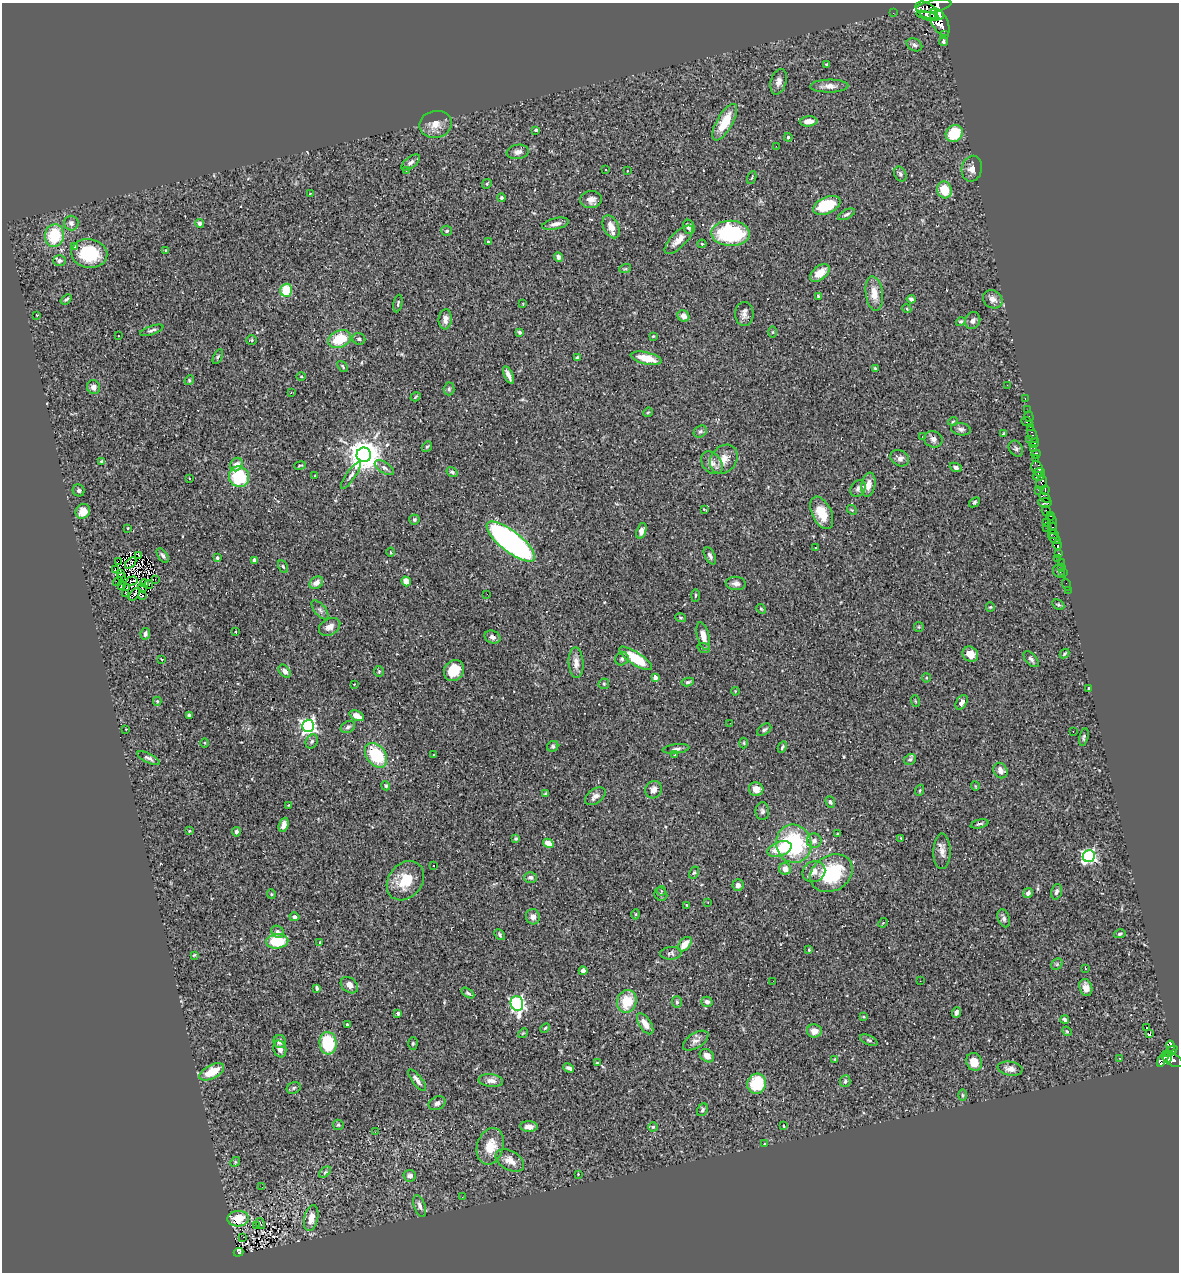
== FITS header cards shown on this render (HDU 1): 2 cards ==
NAXIS1  =                 1177
NAXIS2  =                 1270

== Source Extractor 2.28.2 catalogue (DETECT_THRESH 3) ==
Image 1177 x 1270 px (HDU 1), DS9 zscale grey, 1 PNG px = 1 image px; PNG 1181 x 1274 px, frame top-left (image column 1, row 1270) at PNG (2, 3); each listed source drawn as its Kron ellipse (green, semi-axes under 4 px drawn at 4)
Background 0.479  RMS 0.022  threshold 0.0662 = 3 sigma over >= 5 px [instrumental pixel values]
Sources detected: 371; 5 with non-positive FLUX_AUTO (blend fragments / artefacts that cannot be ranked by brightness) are neither listed nor drawn; the other 366 listed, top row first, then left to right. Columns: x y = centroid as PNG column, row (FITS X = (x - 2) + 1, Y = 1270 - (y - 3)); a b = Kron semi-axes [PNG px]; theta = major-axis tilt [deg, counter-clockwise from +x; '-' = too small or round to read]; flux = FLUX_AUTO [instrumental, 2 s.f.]
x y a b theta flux
934 6 18 6 11 1700
926 10 12 7 -32 2800
893 13 2 2 - 5.3
939 15 4 3 - 1100
928 16 12 4 -15 1200
940 22 15 8 -63 4900
944 34 3 3 - 75
944 41 4 3 - 3
914 45 8 6 -28 4.4
827 64 3 2 - 1.5
779 82 13 7 74 8.4
829 86 19 6 1 10
808 121 9 5 4 12
725 122 20 8 60 40
435 124 16 13 12 16
536 130 3 3 - 2.1
954 133 9 8 - 53
788 137 4 4 - 2.8
776 146 2 2 - 11
518 152 11 7 8 7.2
411 162 11 5 38 4.9
972 169 13 10 77 9.7
605 170 3 2 - 1.4
406 171 2 2 - 0.97
627 171 2 2 - 0.87
900 174 8 5 -64 3.7
752 178 7 2 69 1.4
487 184 5 4 - 1.9
944 190 8 7 - 37
310 194 4 2 - 0.94
501 198 4 4 - 2.2
591 200 11 8 3 9.5
827 205 14 8 23 59
847 214 9 4 27 3.5
71 223 7 7 - 5.7
200 223 4 4 - 4.2
556 224 14 5 12 8
611 227 12 7 -63 14
689 227 7 5 -69 5.6
447 231 5 5 - 3
731 233 19 12 -2 150
54 236 11 9 82 62
679 240 18 7 45 16
488 242 3 2 - 1.5
702 244 4 4 - 1.5
75 247 3 3 - 23
166 251 4 3 - 1.9
89 253 18 14 -10 76
558 257 5 4 - 4.5
59 261 6 5 - 3.7
625 269 6 3 18 1.7
820 273 11 6 38 20
286 290 6 6 - 47
874 294 17 8 -83 18
818 296 4 4 - 1.8
66 299 6 3 40 2.8
911 299 4 4 - 4
993 299 10 8 -33 7.6
398 303 9 3 78 2.5
523 304 4 2 - 0.95
907 309 4 3 - 1.3
744 314 12 9 -90 8.1
37 315 2 2 - 0.85
683 316 6 5 - 8.7
445 319 10 6 84 11
973 321 9 7 65 6.6
961 322 5 4 - 2.1
152 330 12 4 18 3.9
520 332 4 4 - 3.1
773 332 6 4 90 1.9
118 336 3 2 - 1.9
653 336 3 3 - 1.3
339 339 12 8 23 48
359 339 6 6 - 3.4
252 340 5 5 - 2
218 357 8 4 63 2.1
577 358 4 3 - 3.4
646 358 16 6 -13 30
342 366 6 3 -50 1.9
875 368 3 3 - 1.5
508 375 9 3 -67 7.6
301 376 5 3 - 1.4
189 380 5 4 - 1.8
1007 385 2 2 - 0.8
93 387 7 6 - 8.4
449 389 6 5 - 2.7
291 393 2 2 - 1.2
415 397 5 3 - 1.5
1025 399 3 2 - 12
1027 410 2 2 - 5.8
648 412 5 4 - 1.5
1029 416 5 2 - 18
953 421 5 3 - 1.3
1027 422 6 3 -25 74
1031 427 4 3 - 18
961 429 10 6 -9 4.8
700 431 7 5 35 3.3
1004 433 3 3 - 1.3
1032 434 9 3 -67 42
923 436 3 2 - 1.5
933 439 9 8 - 5.4
1030 439 3 2 - 15
1034 443 5 3 - 370
427 447 6 4 52 1.8
1016 449 8 6 -58 3.4
1034 449 3 3 - 310
1036 454 5 3 - 380
364 455 7 7 - 2900
900 458 10 7 -28 6.5
1036 458 3 2 - 46
724 459 16 12 50 17
101 462 3 3 - 2.2
712 463 13 9 -49 9.1
236 464 7 6 - 11
300 465 6 2 12 1.7
956 467 6 4 -24 4.6
384 468 11 5 -33 4.4
1037 469 8 5 -69 360
452 472 6 4 -34 3.1
1039 472 5 2 - 210
351 475 16 4 55 5.7
315 476 3 3 - 0.96
1038 476 5 4 - 630
239 477 10 10 - 75
189 478 3 2 - 1.3
1042 483 7 5 77 380
868 485 12 7 80 13
858 489 9 7 56 5.9
79 490 6 6 - 4.1
1038 490 4 3 - 390
1045 490 5 4 - 150
1045 498 6 3 -34 150
974 502 6 4 41 2.1
1045 502 7 4 -2 410
704 509 4 3 - 1.2
852 510 5 4 - 1.7
83 511 8 7 - 14
1046 511 5 3 - 260
822 513 17 9 -64 29
1051 516 4 3 - 230
414 520 5 5 - 3
1047 522 3 2 - 130
1052 522 8 3 -74 45
128 528 4 4 - 1.1
1047 528 2 2 - 2
1052 528 6 3 79 33
641 531 8 4 72 7.1
1054 534 5 3 - 35
1055 539 7 3 -32 26
511 541 29 10 -38 520
1057 545 4 3 - 280
815 547 3 2 - 2
391 552 4 3 - 1.3
1059 553 3 3 - 25
139 555 3 2 - 0.33
163 556 8 4 -56 4.1
710 556 9 5 -63 4.9
217 558 4 3 - 3.6
1058 558 3 2 - 1.7
118 561 2 2 - 2
254 561 4 3 - 4.1
131 563 7 2 45 1.1
1061 563 3 3 - 17
283 566 7 4 -62 2.1
1062 567 3 2 - 2.2
115 570 3 2 - 3.2
1059 571 7 5 -59 2.9
1063 572 3 2 - 17
121 573 3 2 - 0.53
121 577 3 2 - 1.3
155 579 2 2 - 0.69
132 581 6 2 17 0.93
406 581 5 4 - 12
118 582 5 2 - 2.3
145 583 4 2 - 0.47
316 583 7 5 32 10
736 583 10 6 -4 6.4
149 584 4 2 - 1.9
1066 584 6 2 -72 9
121 585 3 2 - 0.92
126 588 2 2 - 0.77
142 588 4 3 - 1.5
1068 590 2 2 - 3.2
125 593 3 2 - 0.88
135 594 7 2 50 0.7
487 594 3 2 - 2.9
695 595 6 3 88 2.1
143 596 3 3 - 450
1058 605 6 4 -28 2.3
990 607 4 4 - 1.5
761 609 5 4 - 1.8
320 610 11 5 -50 4.7
681 618 5 3 - 1.7
330 627 11 8 30 10
919 627 5 5 - 1.8
236 632 3 2 - 0.87
145 634 6 4 80 4.9
703 636 14 6 -75 14
492 637 8 6 -25 6.5
704 648 6 4 -20 2.5
1065 653 5 4 - 2.2
970 654 8 7 - 12
636 658 19 6 -33 53
161 659 3 2 - 0.91
622 659 7 6 - 3.9
1031 659 9 5 -47 4.2
576 663 15 7 -87 12
285 671 7 5 -51 7.9
379 671 5 5 - 1.8
454 671 11 9 52 33
655 678 4 4 - 17
926 678 4 4 - 1.7
688 682 6 4 8 2.6
354 684 3 2 - 0.89
604 684 5 5 - 2.5
1089 688 3 2 - 1.4
735 691 4 3 - 1.2
157 701 4 4 - 1.8
915 701 6 3 -71 1.6
962 702 8 5 60 7.4
189 715 4 3 - 2.2
357 716 8 4 -25 14
730 723 2 2 - 1.1
308 726 6 6 - 500
348 727 8 5 29 3.8
126 729 3 2 - 4.3
764 730 8 5 35 3.8
1073 731 2 2 - 1.6
1084 737 9 4 77 3.1
312 741 7 5 59 3.3
204 743 4 3 - 1.2
744 743 5 3 - 1.5
553 746 6 5 - 2.4
782 747 6 3 64 2.3
676 749 13 4 6 4.9
376 755 13 9 -52 74
433 755 3 3 - 2.1
675 755 4 3 - 1.8
149 758 12 4 -25 4.7
910 759 6 5 - 2.9
1000 771 8 6 -58 11
386 786 5 4 - 2.5
975 786 4 3 - 1.2
756 789 7 7 - 14
654 790 9 8 - 8.4
920 790 5 3 - 1.6
546 794 3 3 - 1.8
595 796 12 7 36 8.2
830 802 6 4 -69 3.2
289 805 3 2 - 0.89
762 811 9 7 -90 4.3
980 824 9 2 14 2
284 825 7 4 72 6.2
189 831 4 3 - 1.3
236 832 5 4 - 3.2
838 834 3 3 - 2.3
516 838 3 3 - 2.2
901 838 4 4 - 1.2
814 841 7 7 - 7.1
548 843 5 4 - 14
794 844 19 17 -76 140
780 849 12 7 20 36
942 851 18 8 89 11
1089 856 6 6 - 360
434 865 3 2 - 1.3
785 869 6 6 - 12
694 872 6 4 61 2.2
814 872 11 10 - 12
831 873 22 17 31 100
530 877 6 5 - 4.8
405 881 21 16 51 40
738 885 6 5 - 7.5
661 891 5 3 - 0.92
1056 892 8 5 76 4.6
1028 893 5 5 - 4
271 894 5 4 - 1.6
661 894 7 6 - 3.1
708 903 3 2 - 1.5
687 905 4 3 - 1.5
635 914 5 3 - 1.6
294 917 5 4 - 5.1
533 917 8 7 - 6.8
1004 918 9 6 -71 4.8
883 923 5 4 - 1.7
278 932 7 5 -45 5.4
1120 934 6 4 13 2.5
500 935 6 4 -50 2.3
277 941 11 7 5 48
320 942 3 3 - 1.3
685 944 8 5 48 20
809 950 3 2 - 1.6
671 953 11 6 3 4.1
194 955 3 3 - 1.4
1057 964 6 5 - 2.5
1085 968 3 2 - 0.99
583 971 4 4 - 4.3
773 981 2 2 - 1
920 981 2 2 - 0.7
349 985 9 7 -40 9.3
1086 987 8 6 -73 9.7
317 988 4 3 - 2.9
468 993 7 4 -33 2.7
627 1001 11 9 77 39
677 1002 6 5 - 2.4
707 1002 5 5 - 7.1
517 1003 7 6 - 350
956 1012 6 4 67 5.7
398 1013 3 3 - 3.6
863 1017 4 4 - 1.5
1065 1019 4 3 - 4.5
347 1024 3 3 - 2.1
645 1024 12 6 -57 14
1146 1027 3 3 - 71
545 1028 5 3 - 1.7
814 1031 7 6 - 12
1067 1031 5 4 - 1.7
523 1033 5 4 - 1.5
1150 1033 3 2 - 480
869 1040 9 5 -24 3
696 1041 14 7 32 8
280 1042 6 6 - 7.2
328 1043 11 8 -86 74
413 1043 6 4 89 2.1
1170 1046 5 3 - 180
280 1049 8 6 -74 8.1
1171 1051 8 3 36 220
707 1056 7 6 - 8.7
1120 1058 3 2 - 1.3
1167 1058 5 2 - 210
835 1059 4 3 - 1.7
1163 1059 9 4 60 290
1173 1060 11 6 -25 430
974 1062 9 7 -65 21
597 1063 3 3 - 1.3
569 1068 5 3 - 4.3
1010 1069 12 7 -9 8.7
212 1072 14 6 27 30
417 1080 13 5 -52 6.6
491 1081 12 6 -6 8.7
845 1081 6 5 - 2.7
757 1084 10 9 - 62
294 1088 7 5 24 3
962 1095 6 4 -89 1.9
437 1103 9 6 26 6.4
702 1110 7 5 59 3.4
338 1125 5 5 - 1.9
784 1126 3 2 - 1
529 1127 9 5 -3 8.1
653 1127 4 4 - 1.9
375 1132 3 2 - 3
764 1144 3 2 - 1.5
490 1146 18 13 73 28
510 1160 15 9 -30 14
235 1162 5 4 - 1.7
325 1172 7 4 45 2.3
578 1174 3 2 - 0.83
410 1176 6 6 - 6
262 1187 3 2 - 15
462 1197 3 2 - 1.8
420 1206 11 5 -70 6.2
311 1218 13 7 77 14
238 1219 10 8 3 29
260 1223 6 2 -60 1.8
257 1226 3 2 - 0.91
243 1237 3 2 - 1.7
238 1252 5 4 - 50
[5 non-positive-flux detections neither listed nor drawn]